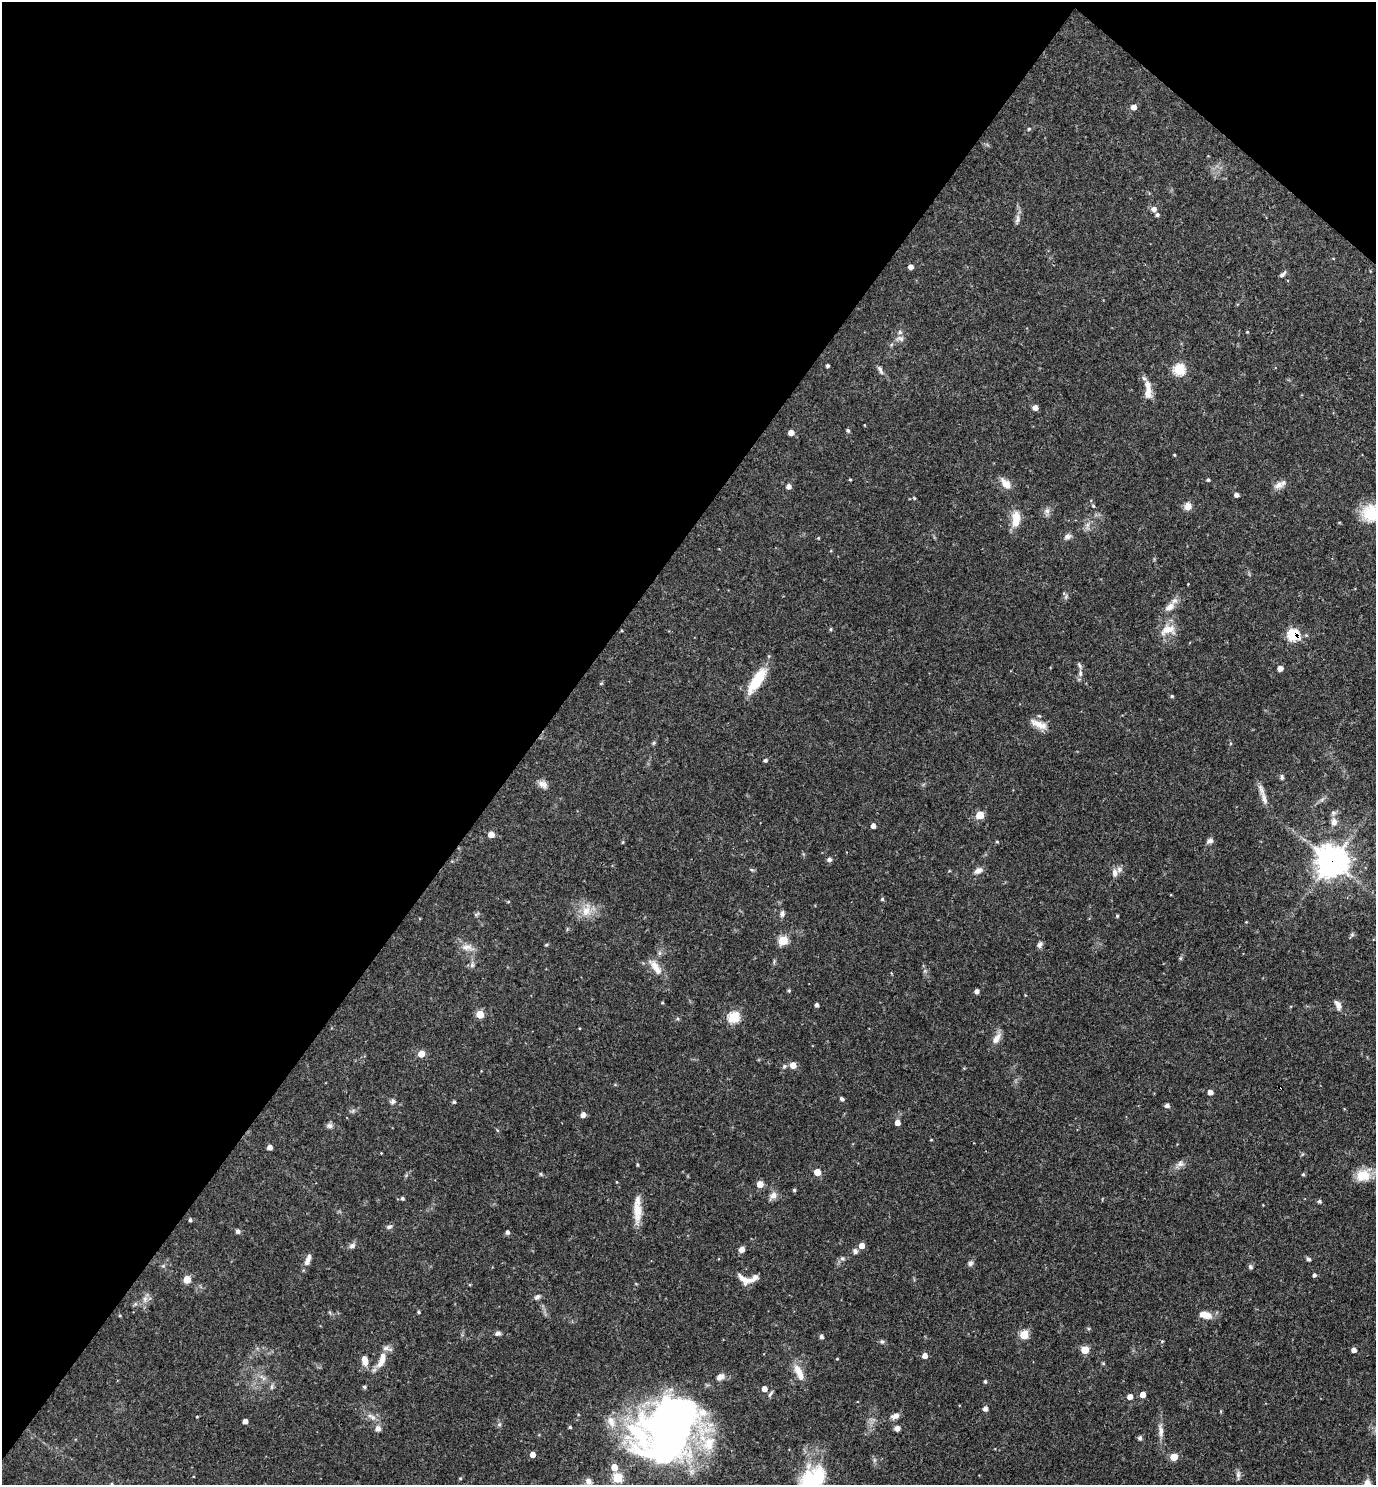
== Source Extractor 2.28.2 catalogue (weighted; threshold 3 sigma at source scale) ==
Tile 2 of 4 x 4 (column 2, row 1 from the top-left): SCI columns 1523-2896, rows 4449-5931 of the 5935 x 5931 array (HDU 1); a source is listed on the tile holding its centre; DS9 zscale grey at full resolution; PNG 1378 x 1487 px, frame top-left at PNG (2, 2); no overlay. Shown black and unused: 41% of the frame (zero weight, under 3 of 4 exposures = <1% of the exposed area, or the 3 px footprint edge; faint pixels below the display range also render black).
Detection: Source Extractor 2.28.2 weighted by HDU 2 'WHT'; one run over the whole footprint, this tile lists its part. Background 0.055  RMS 0.0032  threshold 0.0145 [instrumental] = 3 sigma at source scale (4.5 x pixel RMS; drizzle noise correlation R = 1.50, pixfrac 1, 0.05/0.05 arcsec/px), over >= 5 px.
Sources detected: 192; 3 inside a brighter object's white glare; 2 cosmic-ray / hot-pixel residue — not listed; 8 inside a brighter listed object's ellipse — not listed separately; the other 179 listed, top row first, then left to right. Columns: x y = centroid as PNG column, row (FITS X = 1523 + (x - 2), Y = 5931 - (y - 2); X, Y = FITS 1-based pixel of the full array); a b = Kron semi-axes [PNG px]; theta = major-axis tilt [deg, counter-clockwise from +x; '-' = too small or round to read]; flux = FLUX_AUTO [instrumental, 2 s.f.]
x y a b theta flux
1134 107 5 5 - 2.5
1029 129 5 4 - 0.36
1154 209 6 6 - 1.6
1157 215 4 4 - 0.75
1017 219 13 6 84 1.4
910 267 4 4 - 1.7
1283 274 9 4 42 0.85
1247 332 4 3 - 0.3
900 338 11 8 -4 1.5
827 366 3 3 - 0.67
1179 369 6 6 - 26
880 370 14 5 -62 1.2
1148 391 26 9 -86 4.1
1035 407 5 5 - 2.1
864 425 4 2 - 0.19
848 431 5 4 - 0.57
791 432 4 4 - 2.4
1174 455 3 3 - 0.33
850 479 3 3 - 0.3
1208 480 4 4 - 0.52
1006 483 16 9 -47 3.2
1278 485 14 9 26 2.1
789 487 5 5 - 1.6
1236 495 4 4 - 1.3
914 498 6 3 -45 0.34
1093 506 5 4 - 0.46
1188 506 8 7 - 2.7
1047 511 9 8 - 1.3
1370 513 22 20 85 9.2
1016 519 20 10 84 5.4
1087 526 13 4 88 1.3
1067 536 9 7 24 1.4
818 538 4 4 - 0.28
1188 584 3 2 - 0.2
1066 597 8 5 71 0.67
1170 607 14 9 35 2.7
831 629 5 4 - 0.4
1168 630 22 13 14 4.7
1294 635 6 6 - 36
1280 668 4 4 - 2.5
1080 673 9 5 -82 1
757 680 34 11 57 10
601 683 6 4 1 0.32
1172 696 5 4 - 0.5
1039 724 25 9 -22 3.5
654 743 6 4 23 0.5
765 760 5 4 - 0.69
1282 777 7 5 84 0.69
543 784 14 8 -34 1.9
1264 799 24 7 -70 2.8
980 815 5 5 - 7.8
1334 822 10 9 - 1.9
873 826 4 4 - 1.8
491 834 5 5 - 3.8
1209 841 9 7 25 1.1
623 842 5 3 - 0.28
997 842 4 4 - 0.35
829 859 5 5 - 1.1
1331 861 11 11 - 430
752 870 6 4 -18 0.43
978 870 10 7 27 1.8
1114 873 12 7 -85 1.6
882 899 4 4 - 0.57
508 902 5 3 - 0.32
586 910 19 12 76 4.6
477 914 9 4 27 0.5
782 914 7 6 - 1.1
1117 916 4 3 - 0.44
1246 922 4 3 - 0.24
1352 935 7 5 69 0.6
783 940 5 5 - 15
546 945 4 4 - 0.37
1040 945 10 6 65 0.96
467 947 18 9 -10 2.7
659 953 7 4 89 0.67
1180 958 5 5 - 0.47
472 965 7 6 - 0.77
655 967 26 9 -54 3.8
789 991 5 4 - 0.42
977 991 4 4 - 1.3
662 1003 4 3 - 0.36
817 1005 4 4 - 1
1338 1005 13 7 -64 2
480 1014 5 5 - 7.5
734 1017 6 5 - 26
996 1038 16 7 55 2.6
421 1054 5 5 - 5.3
793 1065 5 5 - 3.3
784 1066 6 5 - 0.65
1210 1092 4 4 - 2.3
842 1099 5 4 - 0.72
393 1101 8 7 - 1
454 1102 4 4 - 0.57
1167 1105 5 4 - 1.3
583 1115 5 4 - 2.1
897 1123 5 5 - 2
329 1126 8 7 - 1
931 1140 4 3 - 0.25
270 1147 4 4 - 2.1
1180 1164 14 8 33 1.8
637 1165 4 3 - 0.41
817 1172 5 5 - 5.5
541 1174 6 5 - 0.42
1303 1174 4 4 - 0.48
1363 1175 19 15 24 6.3
760 1184 5 5 - 4.4
794 1190 4 4 - 0.51
773 1195 11 9 52 1.9
402 1198 5 4 - 0.58
1319 1201 5 4 - 0.7
637 1211 29 10 -88 5.7
190 1220 4 3 - 0.72
389 1227 8 5 11 0.77
238 1231 6 5 - 0.84
507 1232 4 4 - 1
352 1246 9 6 26 1.1
862 1246 5 5 - 2.7
741 1249 7 5 53 1.6
855 1251 6 6 - 1.1
842 1258 6 5 - 0.67
1308 1259 5 4 - 0.74
308 1260 17 6 69 2
970 1263 8 7 - 0.86
163 1266 6 4 42 0.53
1250 1267 6 6 - 0.69
1314 1275 4 4 - 0.91
187 1279 5 5 - 7.4
747 1280 14 10 -17 2.5
537 1297 8 6 38 0.95
145 1299 10 6 73 1.6
135 1304 7 4 45 0.59
419 1312 4 4 - 0.44
1205 1315 14 7 -14 4.1
120 1316 5 3 - 0.3
498 1333 7 5 21 1.1
1024 1335 5 5 - 12
821 1337 5 4 - 0.96
882 1341 6 5 - 0.59
1162 1341 5 4 - 0.34
1085 1350 5 5 - 7.4
1354 1350 4 4 - 1.7
925 1356 5 5 - 2
837 1359 4 3 - 0.24
365 1360 12 7 -80 2.8
382 1360 26 9 67 4.7
1103 1363 5 3 - 0.32
799 1372 24 9 -66 4.2
262 1377 12 5 -44 1.4
720 1377 11 8 38 1.8
985 1381 4 4 - 0.53
272 1387 8 4 82 0.7
364 1387 4 4 - 0.61
764 1389 5 4 - 2.3
770 1394 11 4 56 0.75
1143 1395 4 4 - 3
1130 1396 4 4 - 2.4
985 1408 5 4 - 1.5
1221 1411 5 3 - 0.3
895 1416 10 7 20 1.7
197 1417 3 3 - 0.26
373 1418 8 7 - 1.4
245 1421 4 4 - 1.8
499 1424 7 5 45 0.64
570 1427 4 3 - 0.45
668 1428 62 48 -28 100
897 1428 8 7 - 1.2
378 1429 9 8 - 1.5
1161 1431 21 7 -83 2.4
1140 1438 5 5 - 0.88
532 1454 4 4 - 2.4
1174 1457 5 5 - 7.6
874 1460 7 4 72 0.6
614 1467 5 5 - 4.2
1238 1475 13 5 89 1.1
460 1478 4 4 - 0.34
617 1478 5 5 - 18
588 1481 10 8 -57 1.6
813 1483 42 16 60 25
112 1484 5 4 - 0.46
Overlapping masked pixels (flux is a lower limit): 2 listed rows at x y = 1294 635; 1331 861
Isophote crosses this tile's border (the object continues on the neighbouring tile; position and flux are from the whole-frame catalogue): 3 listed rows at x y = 1370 513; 813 1483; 112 1484